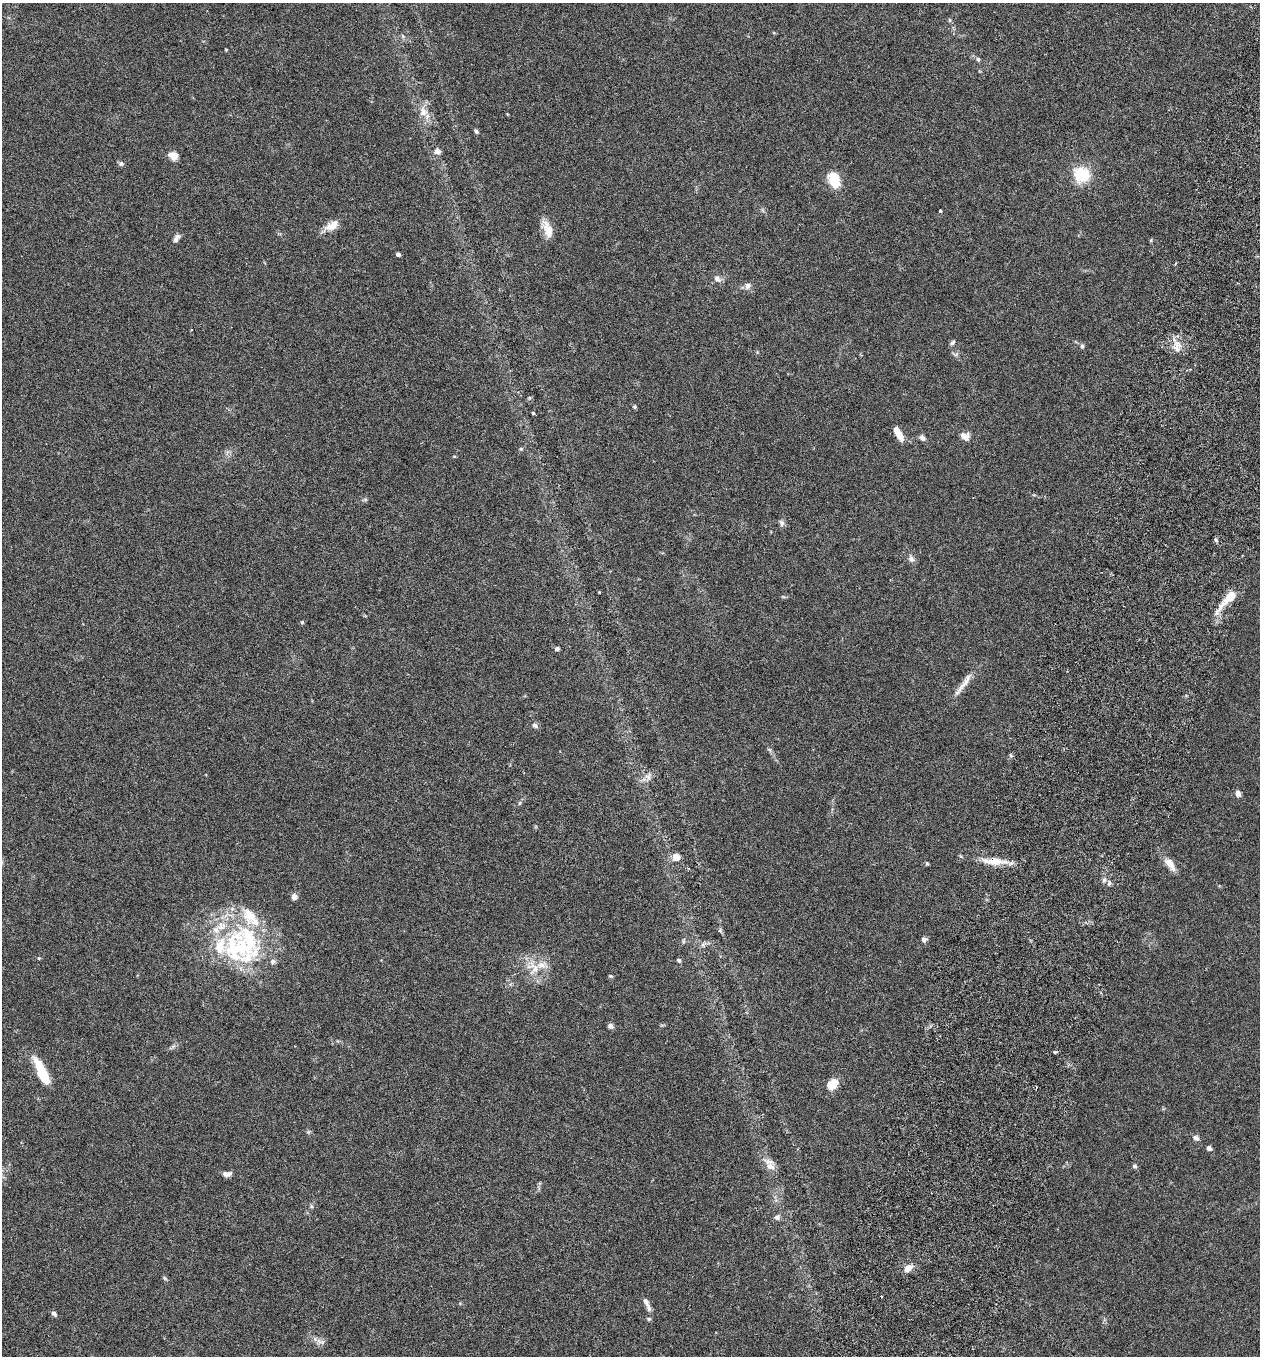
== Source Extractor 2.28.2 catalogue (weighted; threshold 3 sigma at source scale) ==
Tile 10 of 4 x 4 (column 2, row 3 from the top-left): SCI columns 1450-2707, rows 1382-2735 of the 5544 x 5467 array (HDU 1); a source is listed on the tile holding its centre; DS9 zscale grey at full resolution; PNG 1262 x 1358 px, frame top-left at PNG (2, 3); no overlay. Shown black and unused: <1% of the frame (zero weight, under 3 of 6 exposures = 3% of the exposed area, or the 3 px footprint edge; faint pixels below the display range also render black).
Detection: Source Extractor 2.28.2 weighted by HDU 2 'WHT'; one run over the whole footprint, this tile lists its part. Background 0.0173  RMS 0.0019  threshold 0.00788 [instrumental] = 3 sigma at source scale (4.09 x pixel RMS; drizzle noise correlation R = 1.36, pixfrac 0.8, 0.05/0.05 arcsec/px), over >= 5 px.
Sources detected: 80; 1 inside a brighter object's white glare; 2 cosmic-ray / hot-pixel residue — not listed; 10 inside a brighter listed object's ellipse — not listed separately; the other 67 listed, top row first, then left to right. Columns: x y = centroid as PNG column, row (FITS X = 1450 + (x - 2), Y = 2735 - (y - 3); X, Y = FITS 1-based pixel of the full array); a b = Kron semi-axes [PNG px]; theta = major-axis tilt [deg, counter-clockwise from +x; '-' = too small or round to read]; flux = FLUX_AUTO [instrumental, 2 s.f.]
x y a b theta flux
949 20 6 4 -89 0.21
978 59 6 5 - 0.33
423 112 12 9 81 1.5
476 131 6 4 -58 0.31
437 151 7 6 - 0.81
173 155 9 8 - 1.6
121 164 7 6 - 0.39
1082 175 14 13 - 6.6
834 179 18 11 -76 4.2
940 211 3 3 - 0.24
332 225 19 10 30 2
548 230 25 10 -72 2.3
176 238 12 6 57 0.67
398 254 4 3 - 0.5
717 279 11 7 -31 0.71
747 286 9 7 78 0.68
952 342 8 5 50 0.35
1082 346 5 5 - 0.3
1177 348 16 6 -80 1.2
634 407 5 4 - 0.25
533 413 3 3 - 0.24
898 433 16 6 -61 2.1
964 436 10 8 -23 1.4
922 438 7 5 -40 0.62
521 449 5 4 - 0.23
782 523 10 6 -79 0.5
1216 540 6 4 -72 0.35
911 559 9 8 - 0.68
599 592 3 3 - 0.14
1229 598 29 8 47 3.8
302 622 5 4 - 0.21
557 649 5 4 - 0.36
963 685 39 7 54 2
535 726 9 6 -33 0.48
769 749 6 4 -19 0.25
648 777 8 7 - 0.72
1238 794 8 6 -82 0.61
520 803 6 4 71 0.23
676 857 7 7 - 1.7
994 861 25 10 -1 2.8
927 863 5 4 - 0.22
1170 864 20 8 -53 1.8
1104 880 7 5 45 0.41
1109 884 6 5 - 0.36
294 897 7 6 - 0.75
250 939 43 26 -57 15
924 940 6 5 - 0.54
703 945 6 4 -72 0.33
220 946 34 24 -48 8.1
679 960 6 5 - 0.32
534 969 19 14 82 3
610 976 6 4 -32 0.2
610 1026 7 5 -33 0.56
42 1073 32 10 -65 4.9
830 1084 13 10 -61 1.4
1196 1138 8 6 -26 0.55
1209 1148 5 4 - 0.74
770 1166 15 9 -31 1.4
1134 1166 6 5 - 0.34
227 1174 10 6 2 0.85
777 1217 8 7 - 0.55
908 1268 10 8 45 1.3
165 1278 6 5 - 0.28
648 1308 12 6 -70 0.65
54 1313 7 5 -46 0.47
649 1319 5 5 - 0.27
321 1342 10 5 -10 0.64
Overlapping masked pixels (flux is a lower limit): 1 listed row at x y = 994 861